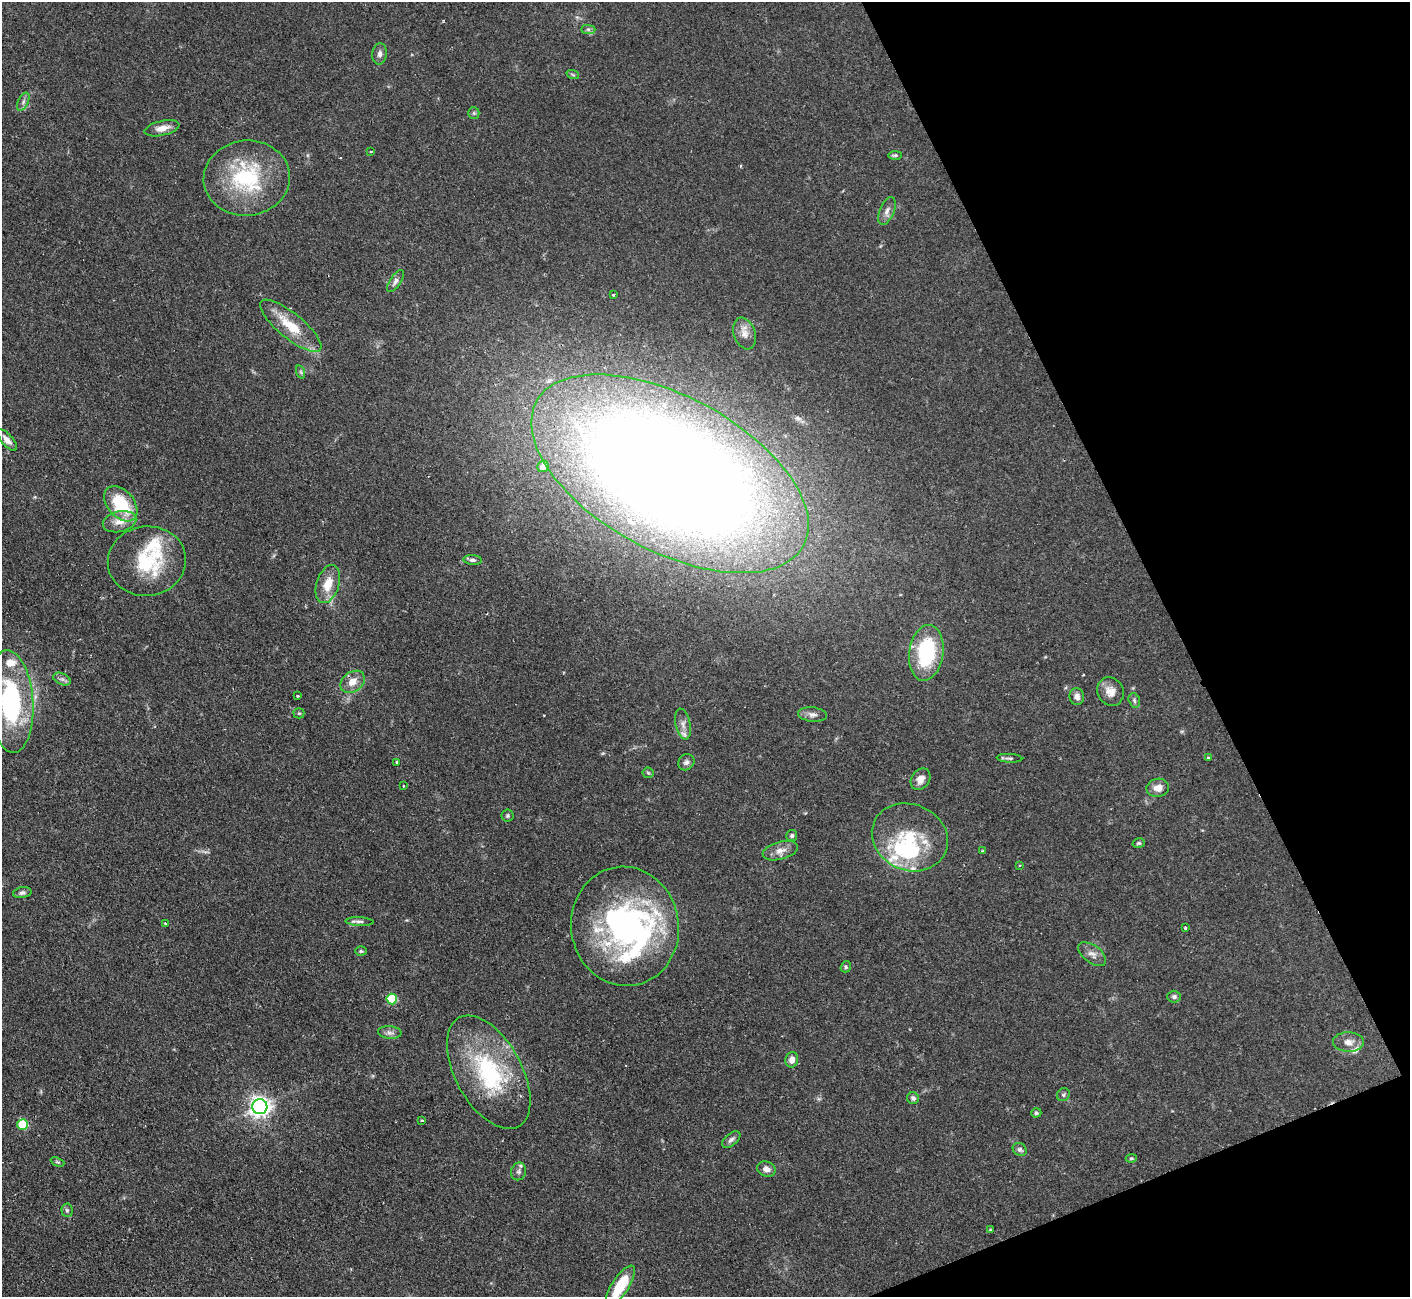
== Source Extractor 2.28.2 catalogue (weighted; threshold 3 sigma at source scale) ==
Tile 12 of 4 x 4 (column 4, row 3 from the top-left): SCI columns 4227-5634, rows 1583-2877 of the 5636 x 5623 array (HDU 1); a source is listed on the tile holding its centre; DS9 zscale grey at full resolution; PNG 1412 x 1299 px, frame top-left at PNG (2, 2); each listed source drawn as its Kron ellipse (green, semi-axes under 4 px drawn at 4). Shown black and unused: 20% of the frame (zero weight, under 2 of 3 exposures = <1% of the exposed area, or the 3 px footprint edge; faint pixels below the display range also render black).
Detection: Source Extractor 2.28.2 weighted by HDU 2 'WHT'; one run over the whole footprint, this tile lists its part. Background 0.0825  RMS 0.0058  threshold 0.026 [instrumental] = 3 sigma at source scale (4.5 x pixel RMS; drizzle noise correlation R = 1.50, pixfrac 1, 0.05/0.05 arcsec/px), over >= 5 px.
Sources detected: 89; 3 inside a brighter object's white glare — neither listed nor drawn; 8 inside a brighter listed object's ellipse — not listed separately; the other 78 listed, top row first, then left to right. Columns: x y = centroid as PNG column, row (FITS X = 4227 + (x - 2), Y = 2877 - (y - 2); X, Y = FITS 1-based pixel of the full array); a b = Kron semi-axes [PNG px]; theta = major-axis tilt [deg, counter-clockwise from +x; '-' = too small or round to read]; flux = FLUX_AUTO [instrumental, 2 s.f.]
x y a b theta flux
588 29 7 4 -1 1.2
380 54 11 7 84 2.3
573 75 6 4 -20 0.81
23 102 9 5 64 1.9
474 113 6 5 - 0.97
162 128 18 7 13 5.1
370 152 3 3 - 0.79
895 155 7 4 1 1.1
247 178 43 37 6 53
887 211 15 7 67 3.5
395 281 13 5 55 2.3
613 295 3 3 - 0.55
291 326 38 12 -39 18
745 333 16 11 -71 4.8
301 372 7 4 -71 0.9
7 440 14 5 -48 3.4
543 466 6 5 - 5.2
670 474 152 77 -28 1800
121 504 20 13 -49 30
120 522 17 10 12 6.7
473 560 9 5 -4 1.6
147 561 39 34 7 40
328 584 20 11 72 10
926 653 28 17 82 48
62 679 9 5 -24 1.8
353 682 13 9 36 6
1110 692 15 13 -60 5.6
297 696 3 3 - 1.6
1077 696 8 7 - 3
1134 700 7 5 -74 1.3
10 701 51 22 -86 87
299 713 5 5 - 0.8
812 714 14 7 -6 2.8
683 724 16 7 -78 3.8
1009 758 13 4 -3 1.5
1208 758 3 3 - 0.75
396 762 3 2 - 0.45
686 762 9 7 41 1.9
648 773 5 5 - 0.91
921 779 11 9 55 4
403 786 3 2 - 0.65
1158 788 11 9 10 4.6
508 816 6 6 - 1.1
792 836 5 5 - 1
910 837 39 33 -24 36
1139 843 6 5 - 0.95
780 851 18 9 15 4.8
982 851 3 2 - 0.56
1019 865 2 2 - 0.53
22 893 9 5 10 1.6
359 921 14 4 -2 1.6
165 923 3 3 - 0.9
625 926 60 54 -82 160
1185 928 3 3 - 0.79
361 951 6 5 - 0.95
1092 954 16 8 -37 3.8
846 967 6 5 - 0.97
1174 997 7 6 - 1.4
392 999 5 5 - 29
390 1033 12 6 -5 2.4
1348 1042 15 9 -2 4.9
792 1060 7 6 - 3.3
489 1072 62 33 -61 65
1063 1095 7 6 - 1.1
913 1098 6 5 - 1.6
260 1107 7 7 - 320
1036 1113 5 4 - 1
422 1120 3 2 - 0.59
23 1125 5 5 - 31
731 1139 11 6 39 2
1020 1149 7 6 - 1.5
1131 1158 5 4 - 0.76
57 1162 7 3 -22 0.77
766 1169 9 7 -18 3.3
519 1171 9 7 78 1.9
67 1210 6 5 - 1.3
990 1230 3 3 - 0.63
620 1286 24 8 57 21
Isophote crosses this tile's border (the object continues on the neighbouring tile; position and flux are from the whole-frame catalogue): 2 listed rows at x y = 10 701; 620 1286